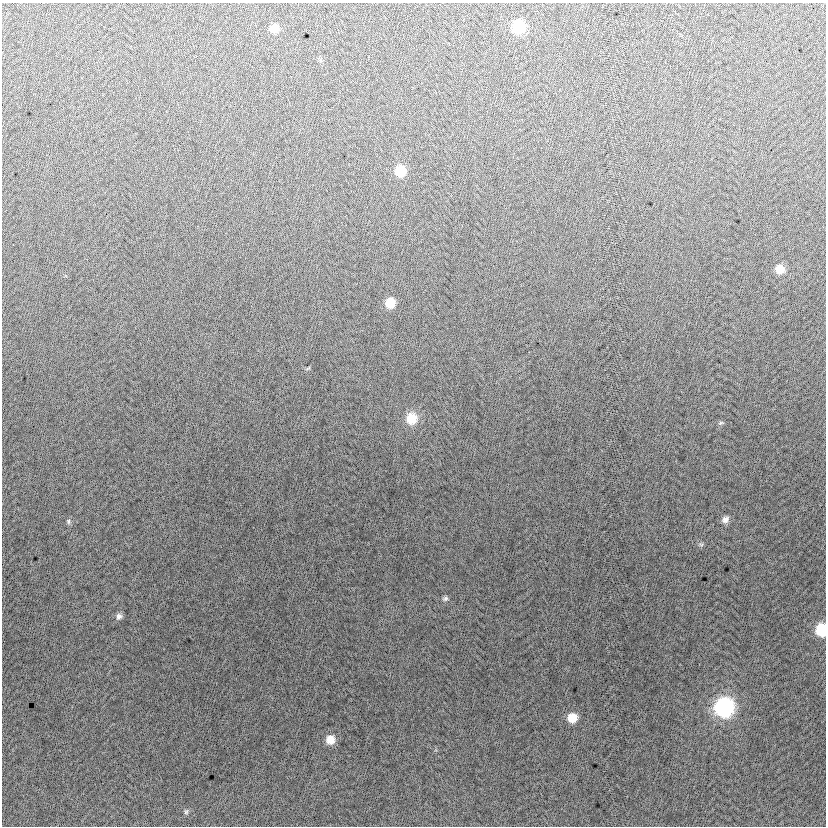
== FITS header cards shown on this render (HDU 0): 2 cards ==
NAXIS1  =                  824
NAXIS2  =                  824

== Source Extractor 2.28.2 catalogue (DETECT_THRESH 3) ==
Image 824 x 824 px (HDU 0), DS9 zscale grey, 1 PNG px = 1 image px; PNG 828 x 828 px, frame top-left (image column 1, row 824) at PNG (2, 3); no overlay
Background -5.38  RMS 13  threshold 37.9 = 3 sigma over >= 5 px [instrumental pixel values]
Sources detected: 18; all 18 listed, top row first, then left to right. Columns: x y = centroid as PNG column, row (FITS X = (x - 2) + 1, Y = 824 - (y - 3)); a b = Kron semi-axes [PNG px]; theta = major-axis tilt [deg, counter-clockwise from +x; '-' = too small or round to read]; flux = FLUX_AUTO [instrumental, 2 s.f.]
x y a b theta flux
518 27 9 9 - 49000
274 29 9 8 - 10000
400 171 9 9 - 22000
780 269 9 8 - 11000
390 303 9 9 - 16000
308 368 7 4 37 880
411 419 11 10 - 21000
721 423 8 4 8 1500
725 519 9 8 - 4400
68 521 8 5 -74 1800
701 545 7 4 -1 1400
445 599 7 6 - 2200
119 616 8 7 - 3200
821 630 9 8 - 41000
724 707 10 10 - 230000
572 718 8 8 - 16000
330 740 10 9 - 11000
186 812 8 6 87 1800
At the frame edge (FLAGS 8, measured only in part): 1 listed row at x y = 821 630